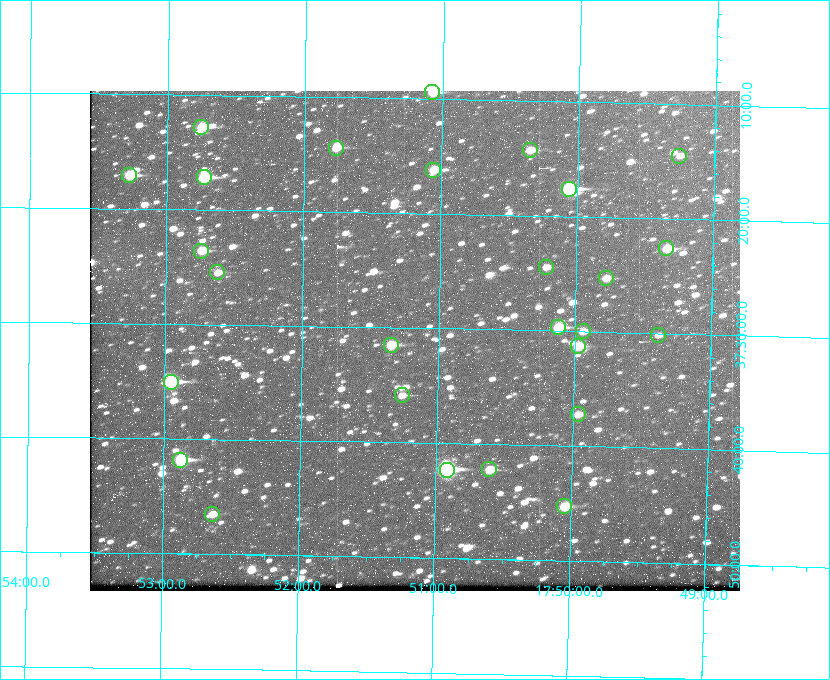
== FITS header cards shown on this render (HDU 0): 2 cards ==
NAXIS1  =                  650
NAXIS2  =                  500

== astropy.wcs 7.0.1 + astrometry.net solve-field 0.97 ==
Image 650 x 500 px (HDU 0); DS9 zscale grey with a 90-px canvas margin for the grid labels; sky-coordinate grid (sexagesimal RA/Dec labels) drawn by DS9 from the SOLVED WCS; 27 Tycho-2 reference stars matched to detected sources circled (green)
Header WCS: none
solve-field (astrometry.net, Tycho-2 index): SOLVED blind (the file carries no WCS)
Solved WCS: RA---TAN-SIP/DEC--TAN-SIP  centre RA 17:51:10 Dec +37:31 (267.79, +37.52 deg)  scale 5.24 arcsec/px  FOV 56.7' x 43.6'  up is +179 deg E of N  parity flipped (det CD > 0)
(file carries no celestial WCS; the grid is the blind solution)
Tycho-2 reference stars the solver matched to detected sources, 27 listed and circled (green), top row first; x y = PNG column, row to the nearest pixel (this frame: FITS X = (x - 90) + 1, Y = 500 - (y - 91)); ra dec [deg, ICRS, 3 dp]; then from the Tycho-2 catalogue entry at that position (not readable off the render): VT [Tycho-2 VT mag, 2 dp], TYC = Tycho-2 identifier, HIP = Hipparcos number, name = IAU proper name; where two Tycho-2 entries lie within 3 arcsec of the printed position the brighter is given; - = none
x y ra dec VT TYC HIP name
432 92 267.768 +37.157 9.98 2620-745-1 - -
201 127 268.189 +37.213 9.71 2620-542-1 - -
336 148 267.943 +37.240 10.39 2620-505-1 - -
530 150 267.589 +37.238 11.09 2619-212-1 - -
679 156 267.316 +37.242 12.03 2619-611-1 - -
433 170 267.764 +37.270 10.17 2620-784-1 - -
129 175 268.319 +37.285 9.88 2620-536-1 - -
204 177 268.183 +37.286 8.98 2620-786-1 87506 -
569 189 267.517 +37.293 8.96 2619-379-1 - -
666 248 267.335 +37.377 10.60 2619-634-1 - -
201 251 268.186 +37.393 10.44 2620-175-1 - -
546 267 267.555 +37.408 11.50 2619-358-1 - -
217 272 268.156 +37.424 11.25 2620-712-1 - -
606 278 267.445 +37.422 11.17 2619-451-1 - -
558 327 267.531 +37.495 10.07 2619-274-1 - -
583 331 267.485 +37.500 11.33 2619-40-1 - -
658 335 267.347 +37.503 12.15 3088-638-1 - -
391 345 267.836 +37.525 9.96 3089-889-1 - -
578 346 267.494 +37.522 10.35 3088-270-1 - -
171 382 268.239 +37.584 8.64 3089-755-1 - -
402 395 267.815 +37.598 11.54 3089-1081-1 - -
578 414 267.491 +37.621 11.40 3088-1284-1 - -
180 460 268.219 +37.697 8.93 3089-671-1 - -
489 469 267.652 +37.703 11.04 3089-693-1 - -
447 470 267.730 +37.705 8.13 3089-1203-1 87349 -
564 506 267.512 +37.755 10.10 3089-2332-1 - -
212 514 268.159 +37.775 11.22 3089-2245-1 - -